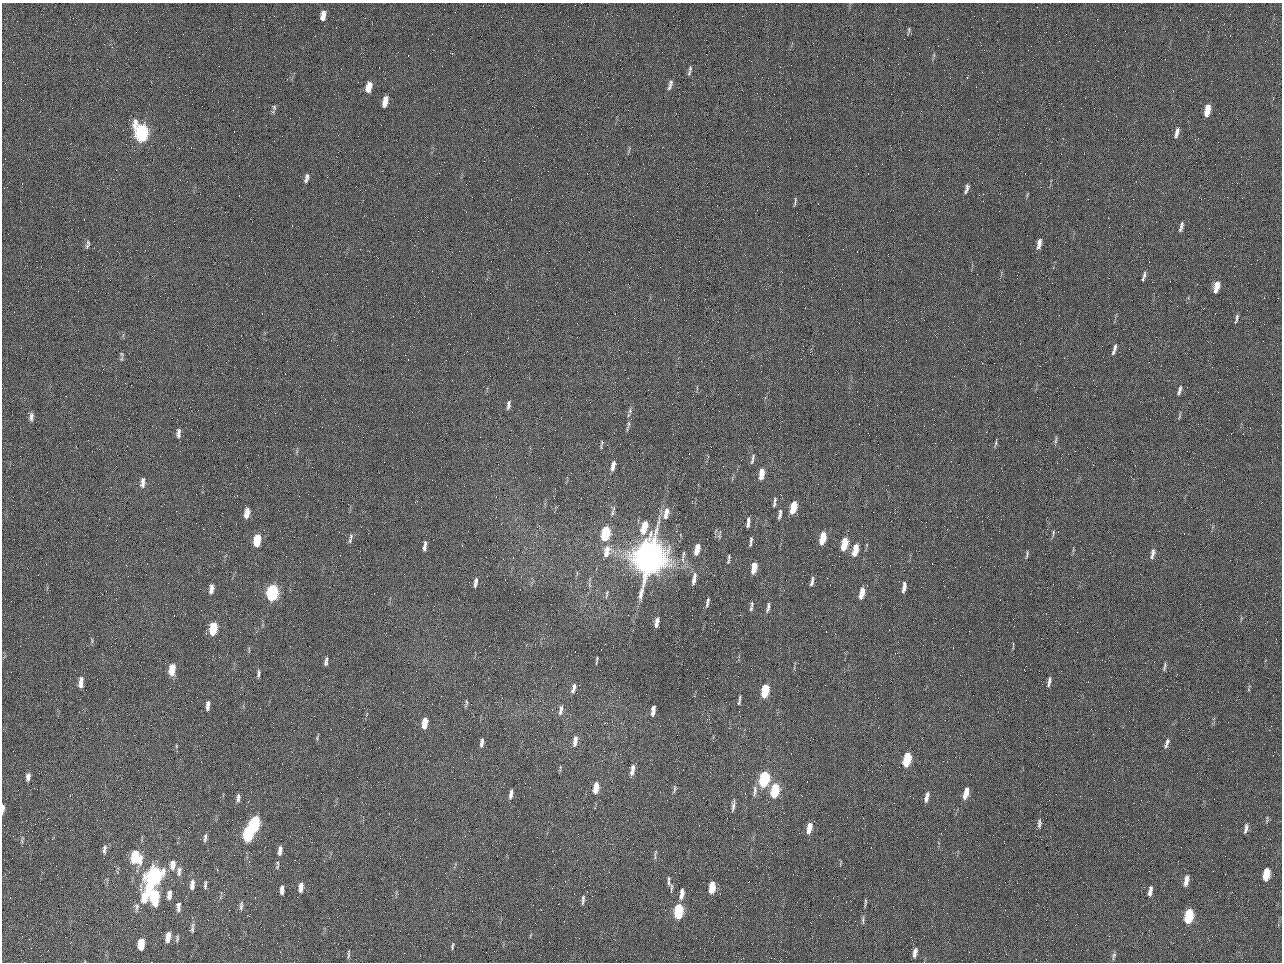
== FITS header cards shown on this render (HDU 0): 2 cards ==
NAXIS1  =                 1280 / length of data axis 1
NAXIS2  =                  960 / length of data axis 2

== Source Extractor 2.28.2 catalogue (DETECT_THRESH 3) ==
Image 1280 x 960 px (HDU 0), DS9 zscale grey, 1 PNG px = 1 image px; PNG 1284 x 964 px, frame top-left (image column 1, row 960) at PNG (2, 3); no overlay
Background 2560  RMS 180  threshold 553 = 3 sigma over >= 5 px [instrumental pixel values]
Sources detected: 173; all 173 listed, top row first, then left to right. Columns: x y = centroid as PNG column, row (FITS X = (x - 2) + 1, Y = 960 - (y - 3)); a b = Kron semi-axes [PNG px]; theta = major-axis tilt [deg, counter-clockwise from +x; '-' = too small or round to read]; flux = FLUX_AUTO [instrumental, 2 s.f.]
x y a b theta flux
323 16 11 6 78 9.3e+04
909 30 10 4 82 2.3e+04
984 50 2 2 - 6.4e+04
690 68 8 5 -89 2.4e+04
689 73 7 5 69 2.3e+04
670 85 15 5 73 5.9e+04
369 87 12 6 77 1.4e+05
385 101 12 5 77 1.3e+05
274 107 7 5 -76 2.6e+04
1207 110 11 5 77 2.2e+05
141 133 12 8 -84 2.2e+06
1177 133 12 5 75 6.7e+04
629 150 13 3 75 2.4e+04
307 176 7 5 -69 3.0e+04
306 180 8 6 75 3.3e+04
967 189 12 5 74 5.4e+04
795 201 13 3 79 2.3e+04
1181 227 12 4 75 4.3e+04
1039 244 13 5 77 7.9e+04
87 246 8 5 59 3.1e+04
1144 275 9 5 -90 3.4e+04
1143 279 6 4 68 1.6e+04
1217 287 12 5 76 1.6e+05
1237 318 12 4 78 3.3e+04
1115 348 9 4 72 4.0e+04
1114 352 8 4 53 2.9e+04
121 354 7 5 -22 2.1e+04
1179 390 13 4 72 4.3e+04
508 405 12 5 81 4.4e+04
630 411 8 6 71 3.4e+04
1179 416 9 3 79 1.9e+04
31 417 12 5 85 4.9e+04
628 424 8 5 -86 3.2e+04
986 432 3 2 - 1.0e+04
178 433 12 6 87 5.3e+04
1055 440 10 4 78 2.5e+04
996 443 9 4 85 2.0e+04
601 444 9 3 81 2.2e+04
753 457 8 4 66 2.3e+04
752 461 11 4 63 2.3e+04
614 463 5 5 - 3.5e+04
613 468 8 5 86 5.3e+04
761 474 12 5 81 1.7e+05
143 482 12 5 87 6.4e+04
774 502 13 4 82 3.7e+04
793 508 10 5 77 3.4e+05
613 511 18 4 74 4.0e+04
247 513 10 5 79 1.2e+05
666 513 16 7 79 1.2e+05
780 514 14 5 81 4.7e+04
748 522 11 3 83 5.5e+04
644 527 13 6 75 3.1e+05
605 533 11 5 77 9.5e+05
1053 533 9 3 82 2.0e+04
351 536 8 5 80 2.5e+04
719 536 6 6 - 2.7e+04
822 538 10 4 79 3.2e+05
257 540 11 5 82 3.4e+05
350 540 7 5 73 2.6e+04
751 540 9 4 81 3.5e+04
844 544 11 5 78 3.4e+05
425 546 12 4 84 6.3e+04
856 547 7 6 - 1.4e+05
607 549 9 8 - 9.3e+04
697 549 12 5 78 1.6e+05
855 551 8 5 72 1.9e+05
606 553 13 8 48 1.1e+05
683 554 15 4 77 4.0e+04
1027 554 10 3 81 2.4e+04
1153 554 13 5 77 5.8e+04
650 558 23 17 72 1.2e+07
728 559 14 4 81 2.9e+04
754 568 10 4 81 2.1e+05
694 579 16 5 80 8.5e+04
812 581 9 3 77 3.9e+04
476 582 11 4 79 4.6e+04
212 587 7 6 - 4.7e+04
904 587 10 4 80 7.3e+04
211 590 9 6 62 5.1e+04
272 593 10 6 84 1.9e+06
862 593 11 4 78 1.7e+05
607 594 11 3 81 2.1e+04
707 603 12 4 79 3.7e+04
752 604 8 5 -90 2.3e+04
768 607 13 4 80 4.5e+04
751 609 7 5 79 2.0e+04
657 622 10 4 80 7.7e+04
213 629 10 6 82 4.6e+05
92 641 8 3 78 1.7e+04
1013 645 13 2 90 1.8e+04
597 660 7 2 80 2.0e+04
326 661 10 4 80 4.0e+04
1164 667 13 5 78 3.6e+04
172 670 11 6 83 2.2e+05
258 673 9 4 86 3.4e+04
81 682 12 6 86 8.5e+04
1049 682 12 4 80 4.9e+04
574 688 13 5 77 5.8e+04
765 691 10 5 82 5.4e+05
739 700 14 4 81 3.4e+04
466 702 10 4 -85 2.1e+04
208 705 11 5 84 5.6e+04
653 709 5 4 - 5.5e+04
561 710 13 5 80 5.4e+04
653 713 6 4 68 4.7e+04
425 723 10 4 83 2.0e+05
317 738 8 3 79 1.8e+04
482 741 6 4 89 3.0e+04
575 741 13 5 80 8.3e+04
1167 743 14 5 71 5.1e+04
481 744 7 5 69 3.0e+04
176 746 5 3 - 1.2e+04
907 759 11 5 77 6.4e+05
633 768 8 4 -77 5.0e+04
632 772 8 5 85 6.2e+04
28 777 9 5 83 5.3e+04
764 779 11 5 81 1.4e+06
596 788 11 5 82 1.9e+05
674 789 13 4 81 2.8e+04
775 790 11 5 80 7.2e+05
755 791 17 6 82 6.9e+04
966 793 12 5 74 1.5e+05
511 794 9 4 79 5.8e+04
927 797 11 4 77 7.7e+04
238 798 10 4 86 4.2e+04
733 806 16 4 83 4.8e+04
3 808 10 3 87 6.0e+04
1267 819 10 3 85 2.2e+04
1039 823 11 5 85 3.9e+04
254 824 11 6 80 1.4e+06
809 828 11 5 78 1.6e+05
1246 828 14 5 77 5.3e+04
248 834 11 6 82 1.5e+06
205 837 10 5 81 3.6e+04
22 840 10 4 77 2.2e+04
104 849 12 5 82 4.3e+04
280 850 12 5 82 6.5e+04
655 853 11 4 60 2.6e+04
136 857 12 9 -80 4.7e+05
173 865 13 7 86 9.8e+04
179 871 14 6 84 5.5e+04
1266 874 10 5 79 2.7e+05
153 877 22 8 67 3.2e+06
669 879 5 4 - 1.8e+04
1186 881 12 5 78 9.6e+04
668 882 9 4 -80 2.8e+04
192 884 13 6 82 7.8e+04
205 885 10 4 89 2.8e+04
301 887 11 5 83 9.7e+04
671 887 13 4 -85 3.1e+04
712 887 10 5 83 3.2e+05
282 890 8 4 86 6.6e+04
1150 891 12 5 80 6.6e+04
682 894 11 5 81 9.5e+04
169 895 11 5 85 7.5e+04
154 897 12 6 -88 7.4e+05
583 900 13 5 85 4.1e+04
865 902 13 3 83 2.5e+04
241 906 12 4 83 3.3e+04
137 907 12 6 84 4.1e+04
178 907 11 5 -90 5.9e+04
678 911 10 5 85 1.1e+06
1189 916 10 6 79 6.7e+05
863 920 11 4 88 2.8e+04
192 929 9 5 79 3.2e+04
530 935 8 2 69 1.1e+04
168 937 10 5 81 1.1e+05
177 939 9 4 81 2.4e+04
141 944 10 5 85 2.7e+05
452 946 9 4 78 2.4e+04
915 952 11 5 79 7.1e+04
348 954 13 4 83 2.9e+04
1114 956 11 5 77 3.1e+04
At the frame edge (FLAGS 8, measured only in part): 1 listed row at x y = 3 808